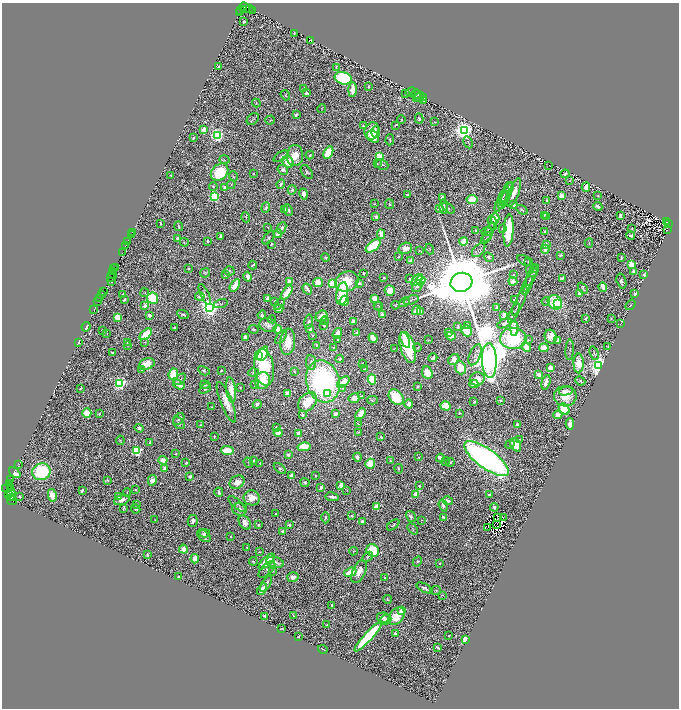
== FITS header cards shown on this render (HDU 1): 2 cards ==
NAXIS1  =                 1353
NAXIS2  =                 1412

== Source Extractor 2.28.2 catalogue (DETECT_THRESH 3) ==
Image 1353 x 1412 px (HDU 1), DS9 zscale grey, zoomed out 1/2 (1 PNG px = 2 x 2 image px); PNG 681 x 710 px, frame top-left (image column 1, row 1411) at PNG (2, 3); each listed source drawn as its Kron ellipse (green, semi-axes under 4 px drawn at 4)
Background 0.764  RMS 0.032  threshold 0.0968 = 3 sigma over >= 5 px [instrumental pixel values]
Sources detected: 802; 88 cannot appear on this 1/2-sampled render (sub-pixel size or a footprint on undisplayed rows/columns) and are neither listed nor drawn; of the other 714, the 500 brightest by FLUX_AUTO listed and drawn (214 fainter detections omitted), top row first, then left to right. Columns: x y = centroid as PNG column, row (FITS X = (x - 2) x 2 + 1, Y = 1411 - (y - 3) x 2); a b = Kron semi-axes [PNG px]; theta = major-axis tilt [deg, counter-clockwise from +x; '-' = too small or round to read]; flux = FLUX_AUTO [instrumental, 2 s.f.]
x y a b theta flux
245 8 6 4 -37 900
249 8 2 1 - 88
243 9 3 2 - 110
240 10 3 1 - 76
253 10 4 2 - 4
239 12 2 1 - 26
244 21 3 3 - 7.8
294 33 2 1 - 20
310 41 2 2 - 18
219 66 4 3 - 6.3
336 67 3 1 - 4
343 78 8 6 -17 760
368 87 3 2 - 4.8
304 88 3 2 - 13
352 89 7 3 89 43
411 92 5 3 - 5.6
306 93 3 3 - 14
406 93 2 2 - 4.1
285 95 5 3 - 8.1
418 95 6 2 -15 8.9
416 96 6 3 -88 7.6
419 97 4 3 - 6.7
424 97 2 1 - 35
424 101 3 3 - 4.1
256 103 4 3 - 5.5
322 109 4 3 - 6.4
296 115 3 2 - 16
253 119 7 5 39 12
401 119 4 2 - 6.1
419 119 5 3 - 14
270 120 5 3 - 6.6
435 122 3 2 - 4.1
395 125 3 2 - 8.3
363 126 2 2 - 6
204 129 4 3 - 73
372 131 9 7 70 91
464 131 4 4 - 5200
376 132 5 4 - 22
217 135 3 3 - 1800
373 137 7 5 -44 150
193 138 2 2 - 12
390 140 5 3 - 8.8
468 142 6 2 -62 5.2
328 153 7 4 64 190
310 155 4 2 - 6.4
281 156 8 3 32 12
295 156 10 8 84 74
380 157 3 3 - 400
224 159 5 2 - 5
288 162 6 5 - 88
377 163 4 3 - 6.6
382 165 6 5 - 15
549 165 2 1 - 9.3
283 170 5 4 - 24
219 172 10 7 43 410
307 172 8 5 -55 14
253 174 2 2 - 9.9
565 174 4 2 - 15
170 175 2 2 - 4.3
233 176 5 3 - 7.7
570 181 3 3 - 4.2
231 184 4 3 - 5.5
281 184 5 2 - 21
213 186 4 3 - 6.6
224 187 4 3 - 15
509 187 5 4 - 10
586 187 4 3 - 57
292 190 4 3 - 11
514 192 15 5 68 82
507 193 11 3 68 17
303 194 5 4 - 32
407 194 3 3 - 5.6
214 196 3 3 - 930
504 196 9 2 60 9.9
561 196 3 2 - 260
598 196 3 2 - 5.1
442 197 3 3 - 19
504 199 8 2 67 11
472 200 5 4 - 120
501 201 12 2 64 17
546 201 2 2 - 30
374 204 3 3 - 4.9
389 204 5 3 - 8.3
502 205 3 3 - 7.5
514 205 3 3 - 20
444 206 7 3 -88 10
598 206 4 3 - 23
266 207 5 3 - 16
449 208 7 3 -35 10
440 209 4 3 - 24
285 210 2 2 - 13
288 210 6 3 -67 13
522 210 6 2 -34 7.8
544 215 4 3 - 6
620 215 4 2 - 32
547 216 3 2 - 4.3
246 217 5 3 - 5.6
376 217 2 2 - 49
495 218 5 4 - 130
666 222 2 1 - 54
492 223 7 3 -73 11
161 224 2 2 - 7.6
668 224 4 3 - 380
179 226 5 2 - 11
268 227 4 2 - 4.1
282 228 6 3 66 23
632 228 2 2 - 8.2
502 229 2 2 - 5.8
667 229 4 2 - 470
508 230 16 5 86 260
476 231 4 3 - 11
132 232 2 1 - 30
487 232 5 4 - 11
489 232 10 2 63 10
545 232 3 2 - 30
131 234 2 1 - 66
278 234 4 4 - 72
381 234 5 3 - 67
631 235 4 3 - 12
221 236 3 2 - 23
178 238 3 3 - 40
269 238 8 4 51 13
486 238 6 2 49 5.5
128 241 2 1 - 68
208 241 3 2 - 14
463 241 4 3 - 68
184 242 4 4 - 7.3
589 243 5 2 - 4.3
271 244 4 3 - 7.2
546 244 2 2 - 63
125 246 3 2 - 230
373 246 9 4 41 210
405 248 7 5 16 59
430 249 5 3 - 4.3
545 249 4 3 - 84
479 250 8 5 48 16
419 251 4 3 - 4.8
122 253 2 1 - 68
561 255 3 2 - 8.8
326 257 4 4 - 9.8
398 257 3 3 - 4.7
489 257 5 3 - 10
621 258 3 2 - 10
411 260 4 3 - 13
524 260 7 3 -31 5.3
528 262 4 3 - 9.1
253 265 4 2 - 14
632 265 3 3 - 340
116 268 2 1 - 150
188 268 3 2 - 14
114 269 2 1 - 94
529 269 3 3 - 8.5
535 269 4 2 - 4.8
229 271 5 4 - 11
112 272 2 2 - 130
533 272 5 2 - 5.4
634 272 3 3 - 47
205 273 5 4 - 8.3
364 273 2 2 - 15
113 274 5 2 - 210
225 275 4 3 - 7.4
513 275 3 2 - 8.2
532 275 11 2 66 13
644 275 3 2 - 13
111 277 3 2 - 120
248 277 5 3 - 28
384 278 2 2 - 5.9
562 278 3 2 - 13
410 279 3 2 - 10
417 280 7 3 46 170
347 281 12 9 24 190
421 281 5 4 - 110
513 281 4 4 - 34
621 281 7 4 -74 18
111 282 2 1 - 4.4
289 282 4 4 - 50
461 282 11 9 15 140000
318 283 5 4 - 91
359 283 4 3 - 30
332 284 3 3 - 500
528 284 8 2 65 11
235 285 7 3 59 88
417 286 6 4 56 22
603 287 5 2 - 91
583 288 6 3 -50 7.8
307 289 6 2 -57 37
525 289 5 2 - 6
103 291 2 1 - 130
390 291 5 5 - 66
287 292 8 3 53 130
145 293 4 3 - 6.6
102 294 2 2 - 87
123 294 4 2 - 7.2
342 294 11 5 80 290
580 294 4 3 - 37
635 294 4 3 - 15
205 295 11 2 -65 10
200 296 4 4 - 24
153 298 6 5 - 290
268 298 3 3 - 47
374 298 3 3 - 67
100 299 3 1 - 80
124 300 3 2 - 5.2
411 300 8 3 18 9.3
515 300 4 2 - 7.1
98 301 2 1 - 46
275 301 2 2 - 18
344 301 5 4 - 73
520 301 16 2 66 16
546 301 4 2 - 4.5
404 302 6 2 47 5.6
555 302 8 6 -44 500
557 303 3 2 - 160
221 304 7 3 15 9
279 304 6 3 49 10
377 305 4 3 - 5.3
395 305 4 3 - 4.3
630 305 6 2 51 4.7
145 306 3 3 - 30
379 306 4 3 - 5.1
209 307 4 4 - 5100
497 307 3 2 - 16
94 309 2 1 - 35
279 309 4 3 - 21
416 310 5 3 - 86
420 311 4 3 - 29
514 313 11 2 65 12
183 314 6 3 -25 13
149 315 3 2 - 24
262 315 4 3 - 9.6
382 315 3 3 - 58
504 315 3 2 - 52
321 316 6 5 - 66
118 317 4 3 - 89
585 318 3 3 - 11
272 319 4 2 - 4.4
611 319 2 2 - 5.2
309 321 7 4 78 12
324 321 4 3 - 10
353 321 2 2 - 71
504 323 8 4 24 24
621 324 3 2 - 4
268 325 9 6 -19 39
324 325 3 2 - 12
467 325 4 3 - 16
86 327 5 2 - 27
174 327 2 2 - 5.6
458 327 3 2 - 8.9
514 328 7 3 -87 91
254 329 5 3 - 8.7
277 329 4 3 - 95
310 329 4 3 - 37
102 331 3 2 - 9
467 331 5 5 - 120
448 332 3 2 - 40
337 333 5 3 - 48
357 333 4 3 - 21
107 334 2 1 - 5.4
146 334 7 3 39 200
313 336 4 3 - 4.4
451 336 5 3 - 110
245 337 3 2 - 42
281 337 8 4 55 21
551 337 7 6 - 56
373 338 5 3 - 86
513 338 13 10 -1 500
337 339 2 1 - 4.5
405 340 8 2 -69 79
428 340 3 2 - 5
528 340 3 3 - 9
557 341 3 3 - 26
78 342 4 2 - 13
145 342 4 3 - 6.1
288 342 13 7 85 130
127 343 3 2 - 4.2
127 345 3 2 - 4.3
317 345 3 3 - 8.9
333 347 2 2 - 5.8
408 347 16 7 -73 480
526 347 5 3 - 87
608 347 4 3 - 7.9
417 348 4 3 - 5.9
544 348 5 4 - 72
394 349 3 2 - 4.2
570 350 10 2 87 8
112 352 2 2 - 7.6
594 353 7 2 -72 7.1
263 354 8 4 62 280
259 355 3 2 - 51
475 355 11 5 67 23
433 358 4 3 - 14
340 359 4 3 - 8.8
454 359 6 5 - 78
489 360 17 7 -87 21000
311 362 7 5 -82 23
362 363 2 2 - 5.8
579 363 10 5 -90 120
147 364 8 5 21 98
598 366 4 3 - 5800
264 367 18 10 -81 470
461 368 7 5 -70 130
550 368 3 3 - 250
365 369 2 2 - 6.9
142 370 2 2 - 39
204 371 6 4 -27 11
221 371 2 2 - 13
294 372 3 1 - 4.3
254 373 5 4 - 12
427 373 6 5 - 81
173 374 5 4 - 160
538 375 3 3 - 30
180 379 7 3 46 13
372 379 5 4 - 160
477 379 7 6 - 75
262 381 8 7 - 180
323 381 21 16 -74 1400
580 381 5 3 - 10
343 382 7 4 38 70
546 382 7 3 73 41
120 383 3 3 - 2000
474 384 4 3 - 78
179 385 6 3 -33 71
205 385 5 4 - 14
255 385 4 3 - 6.7
418 386 3 2 - 12
240 387 2 2 - 4.5
81 388 2 2 - 25
205 388 6 3 38 15
342 388 3 3 - 6.9
231 390 13 4 -83 110
566 391 7 4 13 47
288 393 4 3 - 79
327 393 3 3 - 70
362 395 3 1 - 4.3
565 396 11 10 - 130
396 397 9 6 -51 240
354 398 6 5 - 54
372 400 5 3 - 12
500 400 4 3 - 10
226 402 22 5 -68 82
307 402 11 8 45 200
474 402 3 2 - 12
257 404 4 4 - 27
409 404 4 3 - 60
445 406 5 4 - 110
211 407 2 2 - 5.4
564 409 6 4 -47 230
87 413 5 4 - 100
459 413 4 2 - 5.2
99 414 4 2 - 5.5
336 414 3 3 - 32
361 414 6 3 48 110
302 415 2 2 - 25
558 415 4 3 - 45
179 419 6 4 44 17
179 423 7 5 -46 16
358 424 3 2 - 5.2
517 424 3 2 - 11
570 424 5 3 - 96
200 425 3 2 - 5.4
276 427 3 2 - 16
139 428 5 3 - 19
358 432 4 2 - 9.5
278 433 4 4 - 64
298 433 3 3 - 40
214 436 3 2 - 7.3
381 437 2 2 - 8.4
120 440 4 3 - 4.9
519 440 3 2 - 8.6
150 442 4 2 - 12
510 444 5 3 - 8.3
516 445 7 5 -60 84
304 447 6 4 11 120
227 450 6 3 -2 180
137 451 3 3 - 880
176 454 3 2 - 7.5
288 455 3 3 - 22
357 457 4 3 - 39
419 457 3 2 - 5.2
440 458 4 2 - 52
486 459 26 9 -36 3400
163 460 4 3 - 68
253 461 2 2 - 23
390 461 3 2 - 4.9
446 461 4 4 - 8
450 462 4 2 - 12
186 463 3 2 - 7
248 463 5 2 - 4.4
260 463 3 2 - 6.1
19 464 2 1 - 7.4
370 464 5 4 - 140
164 468 3 3 - 17
280 468 7 4 -39 17
399 469 4 2 - 6.2
41 472 9 8 - 470
15 473 6 3 -39 44
190 476 3 2 - 18
292 476 3 3 - 70
315 476 4 3 - 7.5
10 479 2 1 - 52
108 480 3 2 - 7.3
152 480 5 4 - 38
237 482 8 6 34 70
305 483 5 3 - 14
9 484 2 1 - 7.6
341 485 3 3 - 55
419 486 2 2 - 8.6
10 487 3 1 - 35
321 487 3 2 - 23
6 489 2 1 - 140
136 490 3 2 - 6.2
347 490 3 2 - 4.4
82 491 3 2 - 15
219 492 5 3 - 16
127 493 4 2 - 5.4
11 494 6 2 82 870
416 494 4 2 - 86
9 495 3 2 - 680
52 495 6 4 -79 57
489 495 3 3 - 32
20 496 2 2 - 27
118 496 3 3 - 17
332 497 7 3 -9 25
12 498 3 3 - 340
252 498 8 7 - 90
122 500 8 5 20 31
12 501 5 1 - 36
448 501 5 4 - 21
136 504 3 2 - 6.4
237 504 10 3 -42 14
443 506 6 4 -73 23
376 507 3 2 - 150
494 507 4 3 - 20
123 508 4 2 - 5.1
136 509 5 2 - 11
240 509 7 6 - 24
276 513 3 2 - 8.8
352 516 2 2 - 18
411 516 6 4 -60 16
444 517 4 2 - 15
497 517 2 1 - 5.1
325 518 5 4 - 15
504 518 2 1 - 4.7
155 520 3 2 - 4.6
422 520 3 2 - 4.3
193 521 6 5 - 22
245 522 8 5 -57 48
362 522 4 3 - 23
497 524 2 1 - 5
259 525 3 3 - 9.2
289 525 4 3 - 12
393 525 7 2 39 8.9
488 528 2 1 - 6
413 529 6 3 -49 7
283 531 4 2 - 16
205 533 5 3 - 10
204 536 8 5 -42 28
230 536 3 2 - 4.3
247 547 2 2 - 4.1
184 549 5 3 - 60
373 550 6 6 - 230
353 551 4 3 - 6.9
260 552 4 2 - 4.7
147 555 3 2 - 5.6
367 557 6 4 45 10
195 559 4 4 - 76
253 561 4 3 - 5.7
267 561 10 4 44 180
417 561 5 3 - 8.4
275 562 9 5 -14 29
440 563 2 2 - 7.1
267 569 10 5 45 19
273 571 4 3 - 6.2
350 572 6 3 19 160
359 572 12 6 66 68
179 577 3 2 - 9.8
293 577 6 5 - 38
385 578 2 2 - 26
266 584 9 4 57 23
424 588 8 3 -28 25
262 589 6 4 54 70
436 590 5 3 - 6.6
442 595 4 2 - 4.1
387 599 4 3 - 6.8
332 605 3 2 - 11
402 610 4 4 - 27
293 615 3 2 - 6.4
265 616 3 3 - 10
397 616 10 7 52 180
383 617 6 5 - 26
385 620 6 4 27 19
327 625 4 2 - 5.5
282 628 3 1 - 4.1
395 633 4 3 - 14
299 636 3 2 - 5.5
368 636 19 4 48 510
449 636 2 2 - 7.4
466 640 2 2 - 530
438 647 4 2 - 10
323 649 5 1 - 9
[214 fainter detections neither listed nor drawn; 88 sub-pixel or undisplayed-footprint detections neither listed nor drawn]